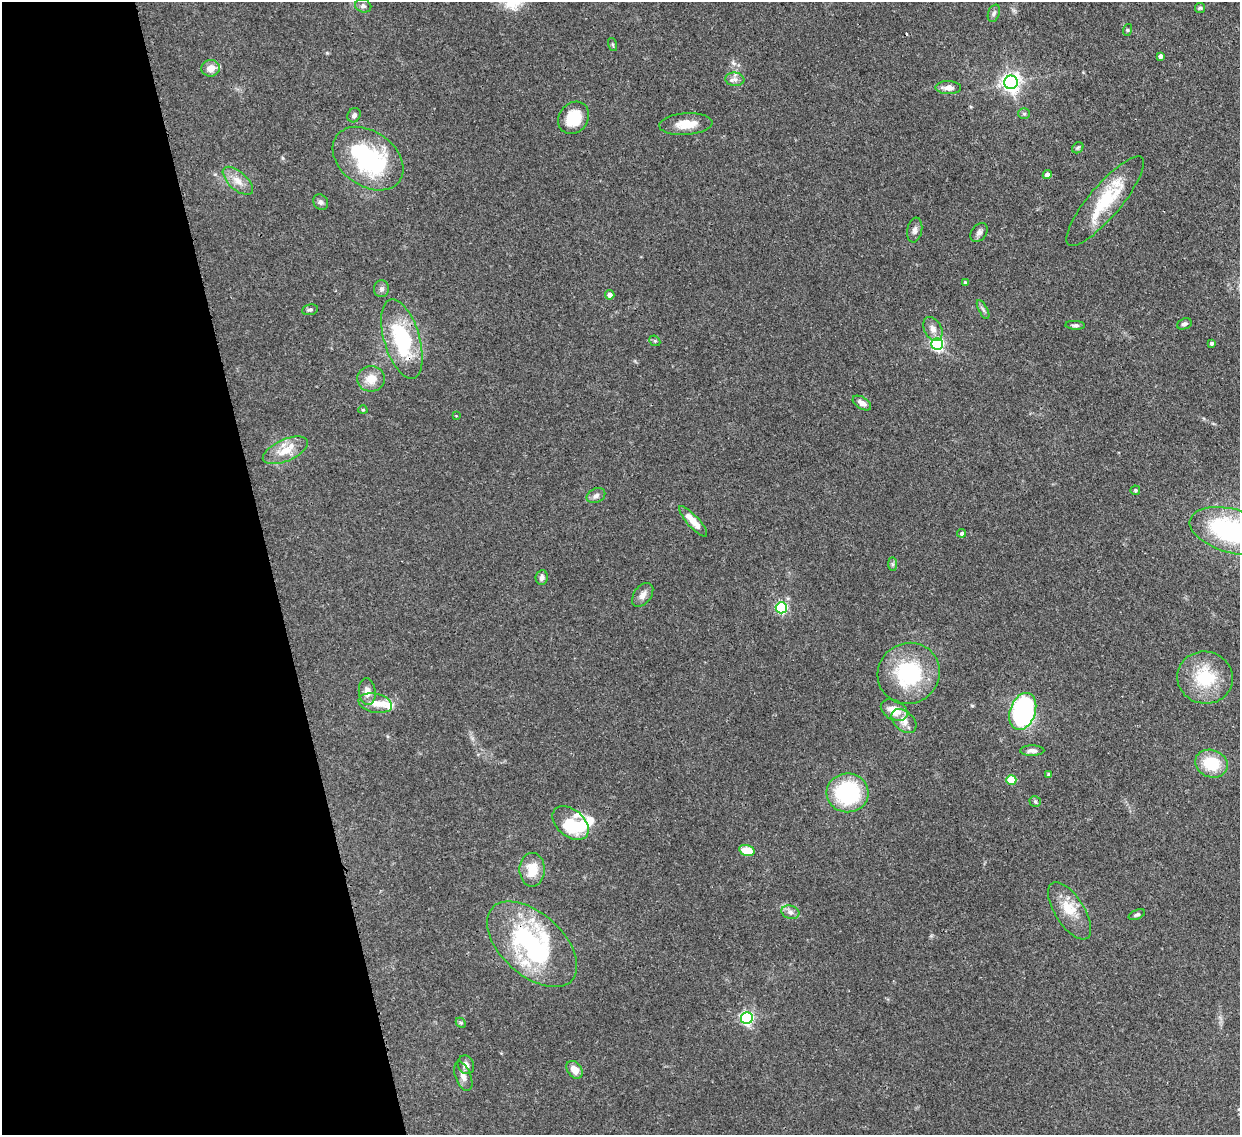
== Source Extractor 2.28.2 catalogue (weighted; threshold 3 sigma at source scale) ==
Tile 5 of 4 x 4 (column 1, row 2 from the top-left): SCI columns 75-1312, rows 2485-3617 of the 5105 x 5088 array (HDU 1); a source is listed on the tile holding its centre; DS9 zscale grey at full resolution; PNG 1242 x 1137 px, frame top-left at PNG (2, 2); each listed source drawn as its Kron ellipse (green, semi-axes under 4 px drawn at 4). Shown black and unused: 22% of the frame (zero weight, under 3 of 4 exposures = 9% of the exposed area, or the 3 px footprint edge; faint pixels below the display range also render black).
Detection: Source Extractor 2.28.2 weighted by HDU 2 'WHT'; one run over the whole footprint, this tile lists its part. Background 0.146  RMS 0.0052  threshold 0.0234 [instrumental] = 3 sigma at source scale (4.5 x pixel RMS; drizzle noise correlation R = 1.50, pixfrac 1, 0.05/0.05 arcsec/px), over >= 5 px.
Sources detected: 82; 2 inside a brighter object's white glare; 1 cosmic-ray / hot-pixel residue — neither listed nor drawn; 6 inside a brighter listed object's ellipse — not listed separately; the other 73 listed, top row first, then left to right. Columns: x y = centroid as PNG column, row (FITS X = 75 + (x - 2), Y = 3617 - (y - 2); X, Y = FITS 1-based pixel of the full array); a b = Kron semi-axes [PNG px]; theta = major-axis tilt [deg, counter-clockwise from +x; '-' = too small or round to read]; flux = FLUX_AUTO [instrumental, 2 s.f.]
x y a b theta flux
363 6 8 6 -15 1.4
1200 8 5 5 - 0.8
994 13 9 5 70 1.4
1127 30 6 4 72 0.59
613 44 7 3 -71 0.65
1160 56 4 4 - 1.7
211 68 9 8 - 4.9
735 79 9 7 -5 2.4
1011 82 7 6 - 250
948 88 13 6 -1 3.9
1024 114 6 5 - 0.79
354 115 7 6 - 1.7
574 118 17 14 51 16
686 124 27 11 4 8.7
1078 148 6 5 - 0.8
368 159 39 27 -36 59
1047 175 4 4 - 2.9
238 181 18 9 -42 5.5
1105 201 57 16 50 27
321 202 8 7 - 1.6
915 230 12 7 79 2
979 232 10 7 51 1.9
965 282 4 3 - 0.93
381 289 8 7 - 1.9
610 295 5 4 - 3.1
310 310 8 5 9 1.2
983 310 10 4 -62 1.4
1184 324 8 5 20 1.5
1075 325 10 4 -3 1.3
933 329 13 8 -62 3.4
402 339 41 18 -74 42
655 341 6 4 -43 0.75
1211 343 3 3 - 1.1
937 344 6 6 - 80
371 379 14 12 4 6.6
862 403 10 6 -32 2.8
363 410 4 4 - 0.51
456 416 3 3 - 0.51
285 450 24 11 23 9
1135 490 5 4 - 0.74
596 496 10 7 25 2
693 521 19 6 -47 6.8
1231 531 43 22 -15 72
962 533 4 4 - 1
892 564 7 4 -90 0.94
542 577 7 6 - 1.9
643 595 13 8 53 2.9
781 608 5 5 - 62
909 673 32 30 34 41
1205 678 28 26 -11 25
367 692 13 8 -84 4.4
375 703 17 9 -12 5.4
894 710 14 9 -28 8
1023 711 19 12 71 95
904 721 14 9 -41 4.5
1032 751 12 5 0 1.9
1211 764 16 13 -20 18
1049 775 4 3 - 0.78
1011 780 5 5 - 17
848 793 21 19 -1 47
1035 801 5 5 - 0.88
571 823 21 13 -40 21
747 850 8 5 -16 10
532 870 17 12 90 10
1070 911 33 14 -57 12
790 912 9 6 -16 2
1137 915 9 4 22 1.2
532 944 54 31 -42 81
747 1018 6 6 - 100
461 1023 6 4 -43 0.79
466 1065 9 8 - 2.6
574 1070 10 7 -52 4.6
463 1076 15 7 -69 3.1
Overlapping masked pixels (flux is a lower limit): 2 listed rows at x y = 402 339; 532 944
Isophote crosses this tile's border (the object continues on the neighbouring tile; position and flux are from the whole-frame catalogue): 1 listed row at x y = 1231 531